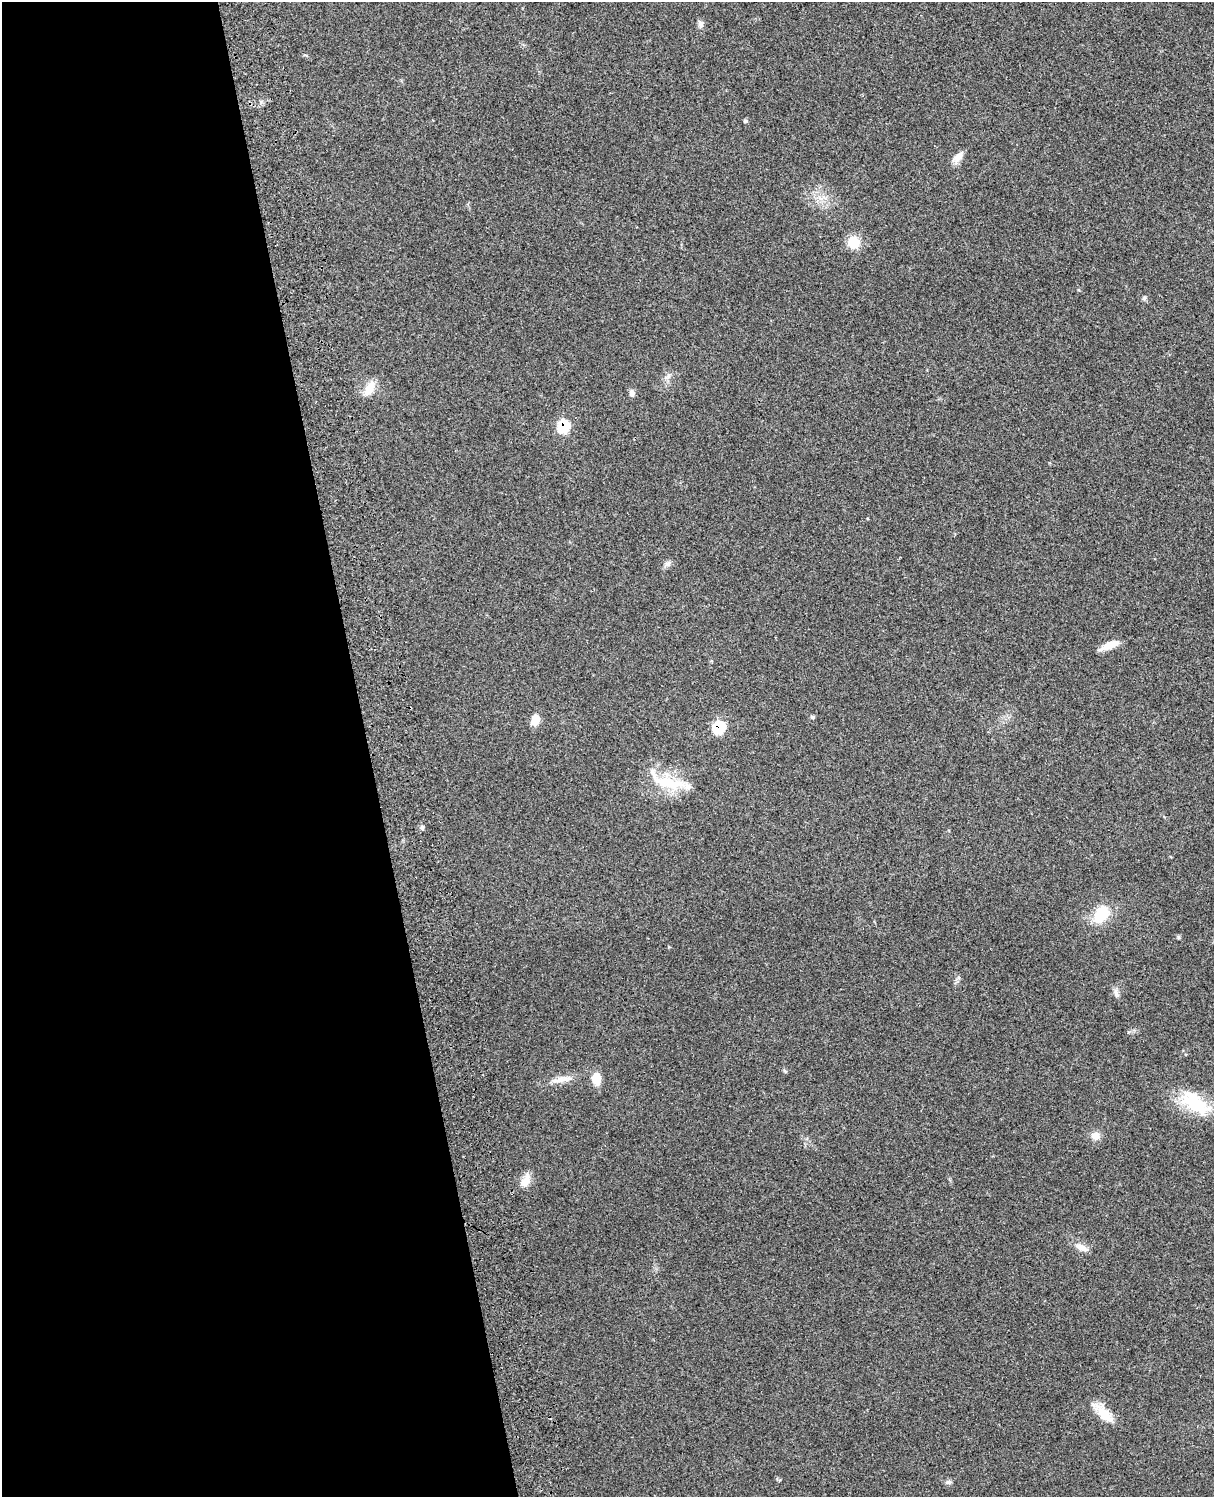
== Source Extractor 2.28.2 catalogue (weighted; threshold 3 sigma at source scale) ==
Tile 5 of 4 x 3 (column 1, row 2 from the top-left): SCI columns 121-1332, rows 1661-3155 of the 5089 x 4925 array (HDU 1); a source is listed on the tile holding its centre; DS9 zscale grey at full resolution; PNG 1216 x 1499 px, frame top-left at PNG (2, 2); no overlay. Shown black and unused: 30% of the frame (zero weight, under 3 of 4 exposures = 6% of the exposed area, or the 3 px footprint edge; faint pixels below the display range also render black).
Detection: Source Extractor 2.28.2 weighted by HDU 2 'WHT'; one run over the whole footprint, this tile lists its part. Background 0.265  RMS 0.009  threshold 0.0405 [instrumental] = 3 sigma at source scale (4.5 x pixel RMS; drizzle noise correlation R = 1.50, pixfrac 1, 0.05/0.05 arcsec/px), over >= 5 px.
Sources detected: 28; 1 inside a brighter listed object's ellipse — not listed separately; the other 27 listed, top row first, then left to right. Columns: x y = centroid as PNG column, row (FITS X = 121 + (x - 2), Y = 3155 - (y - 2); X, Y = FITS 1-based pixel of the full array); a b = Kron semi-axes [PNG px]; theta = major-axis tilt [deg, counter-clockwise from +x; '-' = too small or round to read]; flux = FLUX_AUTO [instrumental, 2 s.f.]
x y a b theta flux
701 24 10 7 -89 3.4
745 121 6 4 43 1.1
958 157 16 8 50 6.8
853 242 10 9 - 22
1144 298 6 6 - 1.6
669 376 7 4 89 2.1
369 388 21 10 63 11
632 393 9 6 -75 3.5
563 426 7 6 - 50
667 563 9 5 19 2.6
1109 645 21 7 23 11
812 717 5 4 - 1.7
535 721 12 8 68 10
719 728 7 6 - 52
670 783 50 13 -9 31
422 827 5 5 - 1.5
1101 915 26 17 56 24
1178 937 6 4 -88 1.1
1116 993 13 5 -80 3.3
596 1078 13 9 89 12
560 1079 24 7 15 8.5
1195 1103 43 20 -36 46
1096 1136 11 9 -2 6.6
525 1181 17 11 56 8.9
1082 1248 17 8 -22 7.3
1105 1415 26 14 -47 17
948 1482 8 6 -2 2.2
Overlapping masked pixels (flux is a lower limit): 2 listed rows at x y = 563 426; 719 728